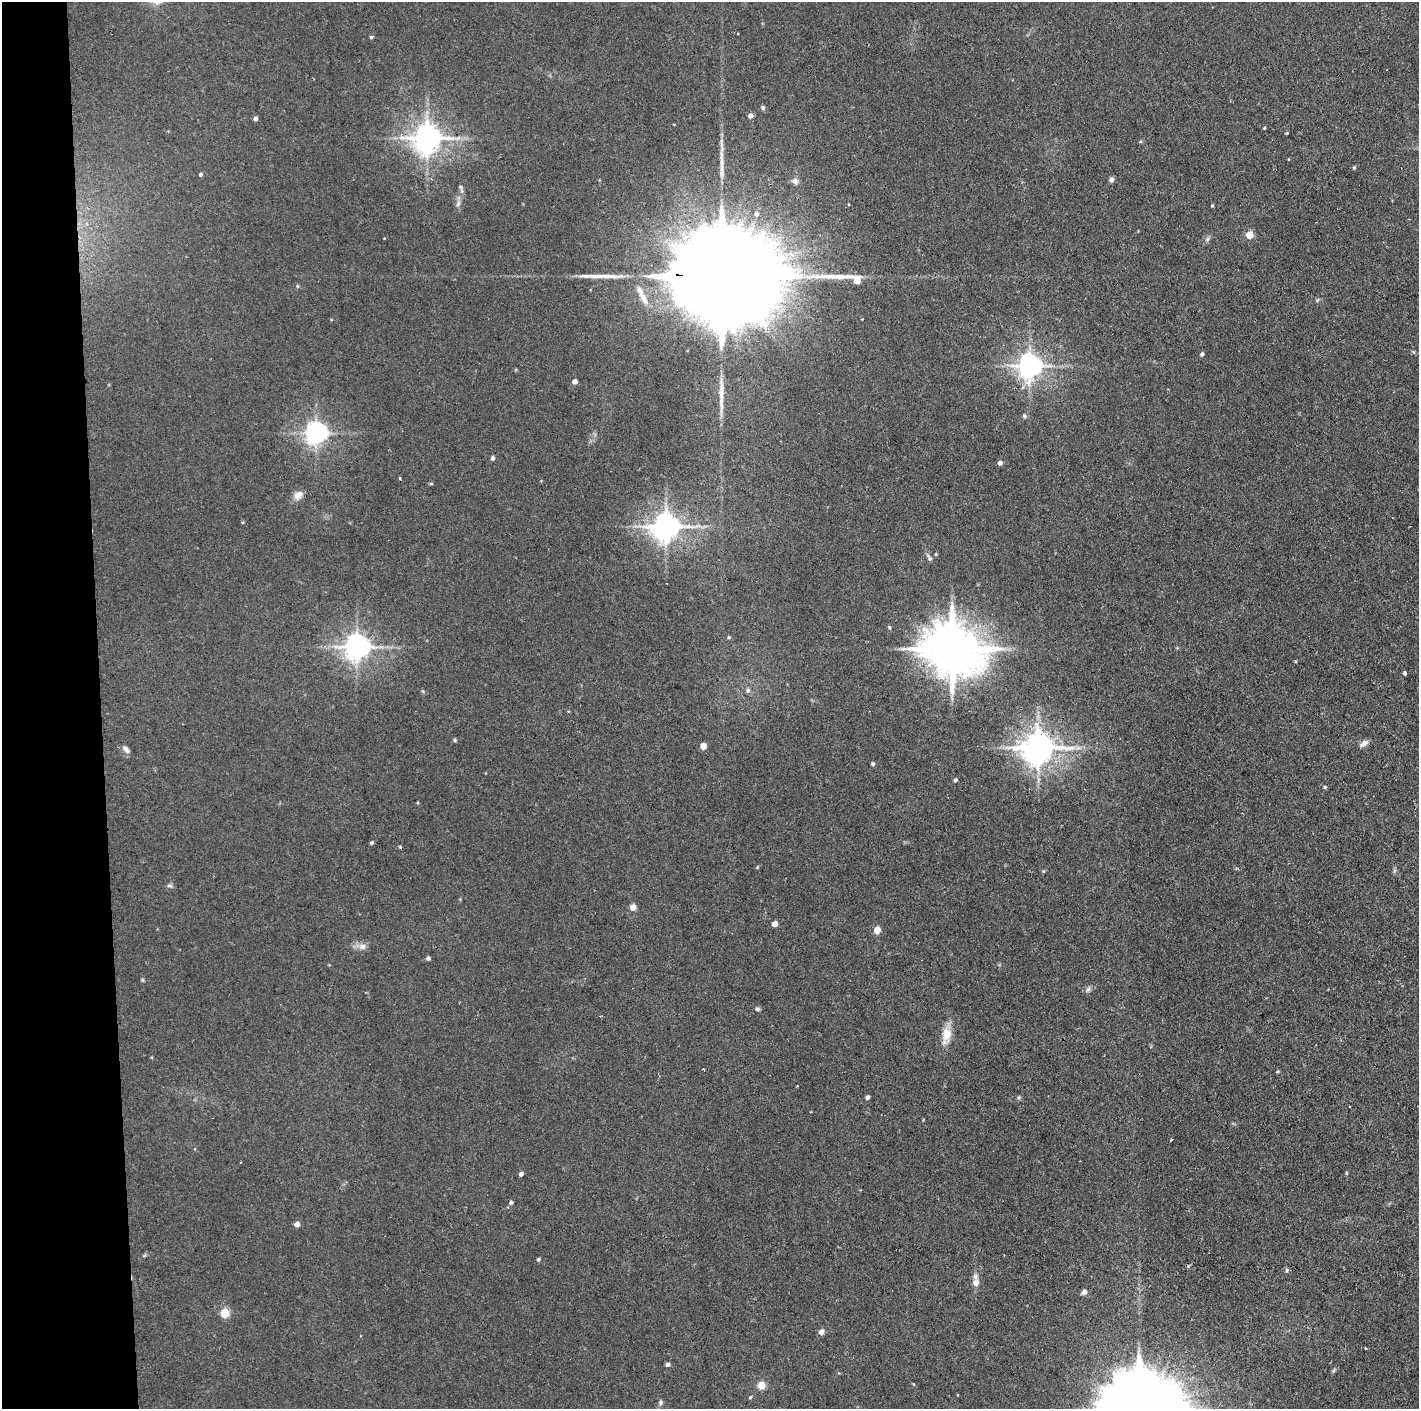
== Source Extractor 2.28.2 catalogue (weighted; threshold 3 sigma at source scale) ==
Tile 4 of 3 x 3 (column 1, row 2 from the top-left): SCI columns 1-1417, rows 1407-2813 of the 4250 x 4220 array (HDU 1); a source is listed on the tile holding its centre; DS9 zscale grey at full resolution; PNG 1421 x 1411 px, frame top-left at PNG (2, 2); no overlay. Shown black and unused: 7% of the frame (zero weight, under 2 of 3 exposures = <1% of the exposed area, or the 3 px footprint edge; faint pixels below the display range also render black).
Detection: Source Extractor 2.28.2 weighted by HDU 2 'WHT'; one run over the whole footprint, this tile lists its part. Background 0.0464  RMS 0.0053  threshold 0.0237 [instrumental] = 3 sigma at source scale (4.5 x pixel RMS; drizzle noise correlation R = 1.50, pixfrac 1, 0.05/0.05 arcsec/px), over >= 5 px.
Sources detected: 86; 1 inside a brighter object's white glare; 1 cosmic-ray / hot-pixel residue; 4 long thin detections or spike segments (spike, bleed or trail) — not listed; the other 80 listed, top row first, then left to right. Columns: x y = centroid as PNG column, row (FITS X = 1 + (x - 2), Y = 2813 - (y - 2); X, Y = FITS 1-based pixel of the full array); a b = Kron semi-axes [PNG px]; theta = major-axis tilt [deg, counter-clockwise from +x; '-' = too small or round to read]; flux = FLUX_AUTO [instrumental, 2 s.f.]
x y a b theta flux
371 37 5 4 - 0.73
763 107 5 5 - 1
750 116 5 5 - 2.6
255 119 5 5 - 1.3
1264 128 4 3 - 0.46
427 138 9 8 - 770
1354 168 5 4 - 0.64
200 174 5 4 - 1.1
1111 180 5 5 - 1.6
795 181 11 8 -66 2.3
461 189 15 4 -72 1.4
458 204 8 5 65 1.5
1212 206 4 3 - 0.53
756 214 6 6 - 1.3
1249 235 5 5 - 12
1207 239 7 5 60 1.2
723 277 62 20 -3 33000
857 281 6 5 - 7.8
643 298 23 7 -58 5.8
1202 354 5 5 - 1.1
1030 366 8 7 - 530
575 382 5 4 - 2.9
1024 416 6 5 - 0.95
316 433 7 7 - 390
492 458 4 4 - 1.7
1000 463 5 5 - 1.6
400 478 3 3 - 1.4
431 484 5 3 - 0.53
298 495 11 9 45 4.1
666 527 8 8 - 710
936 554 5 3 - 0.51
929 558 11 5 -59 1.5
889 627 6 4 -82 0.68
729 637 5 4 - 0.7
357 647 8 7 - 590
952 649 17 14 -15 2900
1405 673 3 3 - 1.4
748 690 7 6 - 1.3
455 740 5 4 - 0.8
1364 743 11 6 32 2.7
703 746 7 6 - 2.7
1038 748 10 9 - 1000
1078 748 7 4 18 1.3
126 749 12 6 -45 2.2
873 764 4 4 - 0.92
955 780 5 4 - 0.95
1325 787 5 4 - 0.69
371 843 4 4 - 0.87
400 847 4 4 - 0.55
757 867 4 4 - 0.43
1043 871 5 5 - 0.56
169 886 9 4 -20 1
633 907 6 6 - 3.6
774 924 4 4 - 4.9
877 930 5 4 - 8.5
362 946 12 8 -6 3.1
428 958 4 4 - 1.3
1088 989 8 4 45 1.3
757 1009 6 5 - 1.1
946 1035 27 11 80 8.1
703 1069 3 2 - 0.41
867 1097 4 4 - 1.7
1019 1097 6 4 -90 0.69
1171 1139 3 2 - 0.61
1346 1173 5 3 - 0.5
521 1174 4 4 - 1.7
511 1202 6 5 - 1
297 1224 6 6 - 2
538 1259 4 4 - 0.92
1287 1270 6 3 72 0.69
976 1282 9 8 - 3.8
1084 1292 7 6 - 1.8
225 1313 5 5 - 26
821 1332 6 5 - 2.6
1366 1348 3 2 - 0.77
668 1364 5 5 - 1.1
1333 1371 6 4 46 0.77
761 1385 7 6 - 6.2
750 1397 5 4 - 0.59
660 1403 6 6 - 1.1
Overlapping masked pixels (flux is a lower limit): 2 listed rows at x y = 723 277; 1030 366